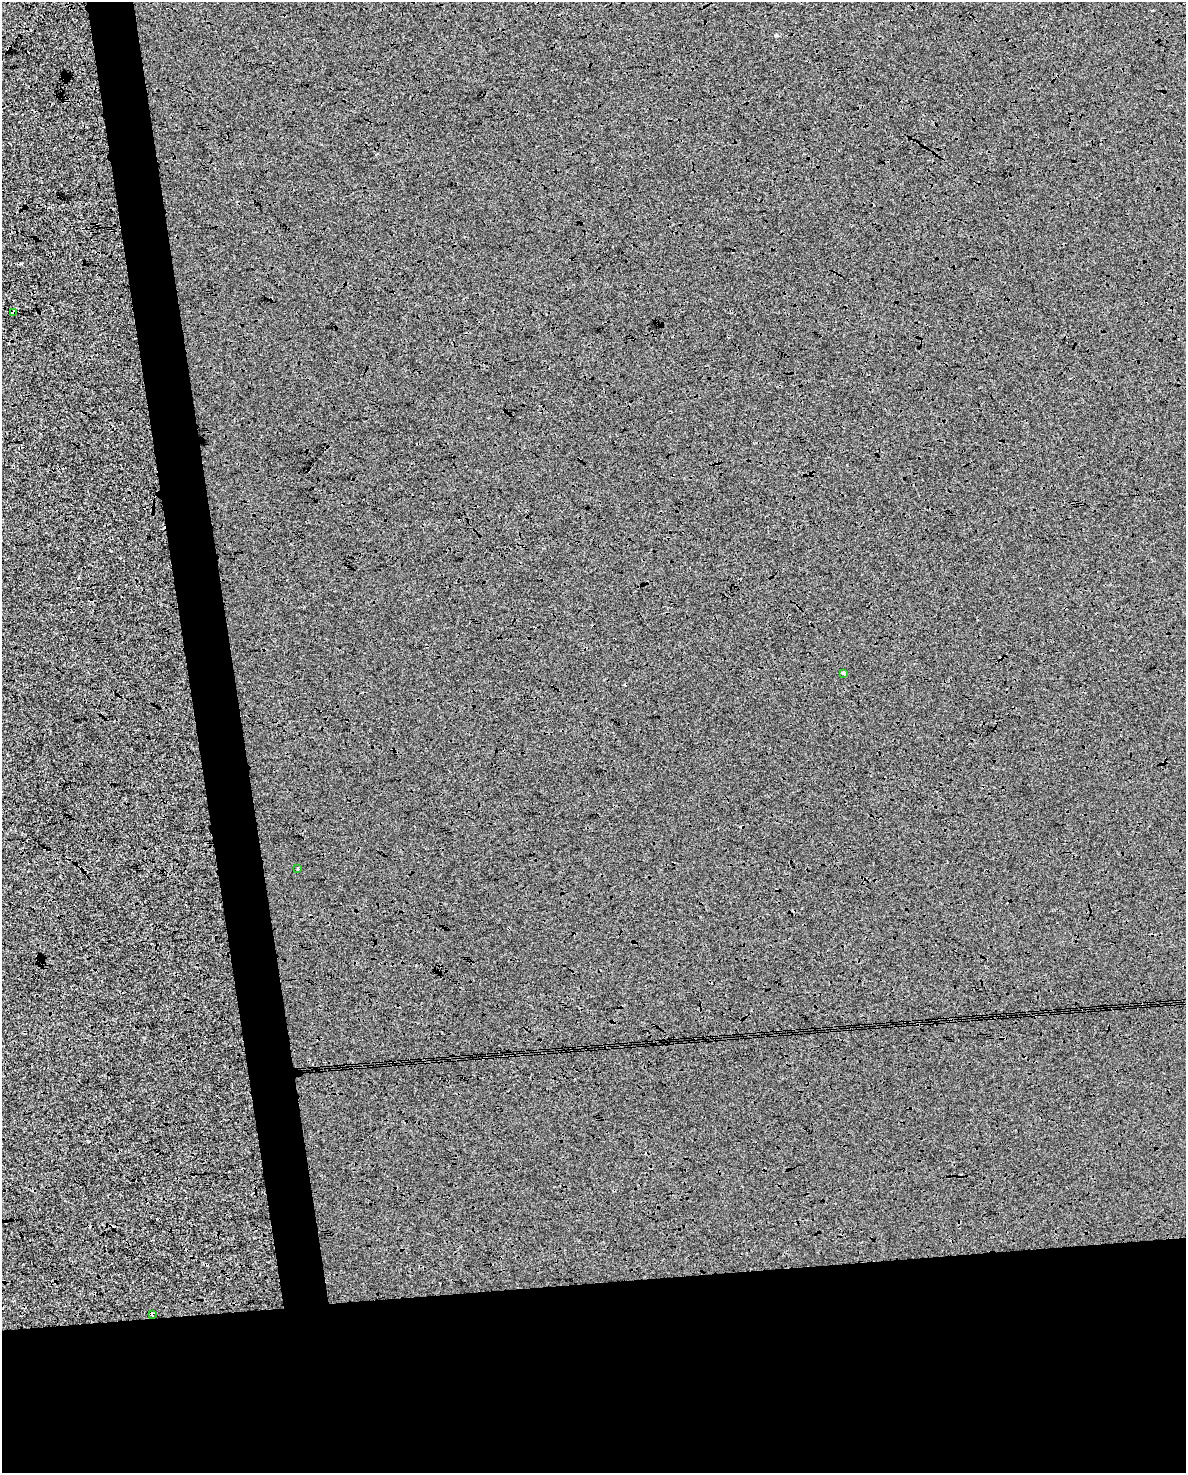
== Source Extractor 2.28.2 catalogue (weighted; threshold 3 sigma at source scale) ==
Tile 11 of 4 x 3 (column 3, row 3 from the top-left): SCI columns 2367-3550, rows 65-1535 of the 4734 x 4497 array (HDU 1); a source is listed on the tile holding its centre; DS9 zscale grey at full resolution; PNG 1188 x 1475 px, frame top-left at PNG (2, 2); each listed source drawn as its Kron ellipse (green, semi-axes under 4 px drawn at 4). Shown black and unused: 18% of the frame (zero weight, under 3 of 4 exposures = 2% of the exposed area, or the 3 px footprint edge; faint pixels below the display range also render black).
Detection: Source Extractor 2.28.2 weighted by HDU 2 'WHT'; one run over the whole footprint, this tile lists its part. Background 1.83e-04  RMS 0.0065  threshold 0.0294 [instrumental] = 3 sigma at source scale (4.5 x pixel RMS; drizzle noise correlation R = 1.50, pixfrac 1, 0.0396/0.0396 arcsec/px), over >= 5 px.
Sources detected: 7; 3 cosmic-ray / hot-pixel residue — neither listed nor drawn; the other 4 listed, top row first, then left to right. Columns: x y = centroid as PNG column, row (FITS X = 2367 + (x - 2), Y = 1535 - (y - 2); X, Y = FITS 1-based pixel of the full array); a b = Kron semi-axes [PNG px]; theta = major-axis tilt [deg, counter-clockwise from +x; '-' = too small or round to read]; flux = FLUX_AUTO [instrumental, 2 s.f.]
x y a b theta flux
13 312 4 3 - 140
844 673 4 3 - 2.9
298 868 3 2 - 0.73
153 1314 3 3 - 7.6
Overlapping masked pixels (flux is a lower limit): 2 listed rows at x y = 13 312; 153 1314